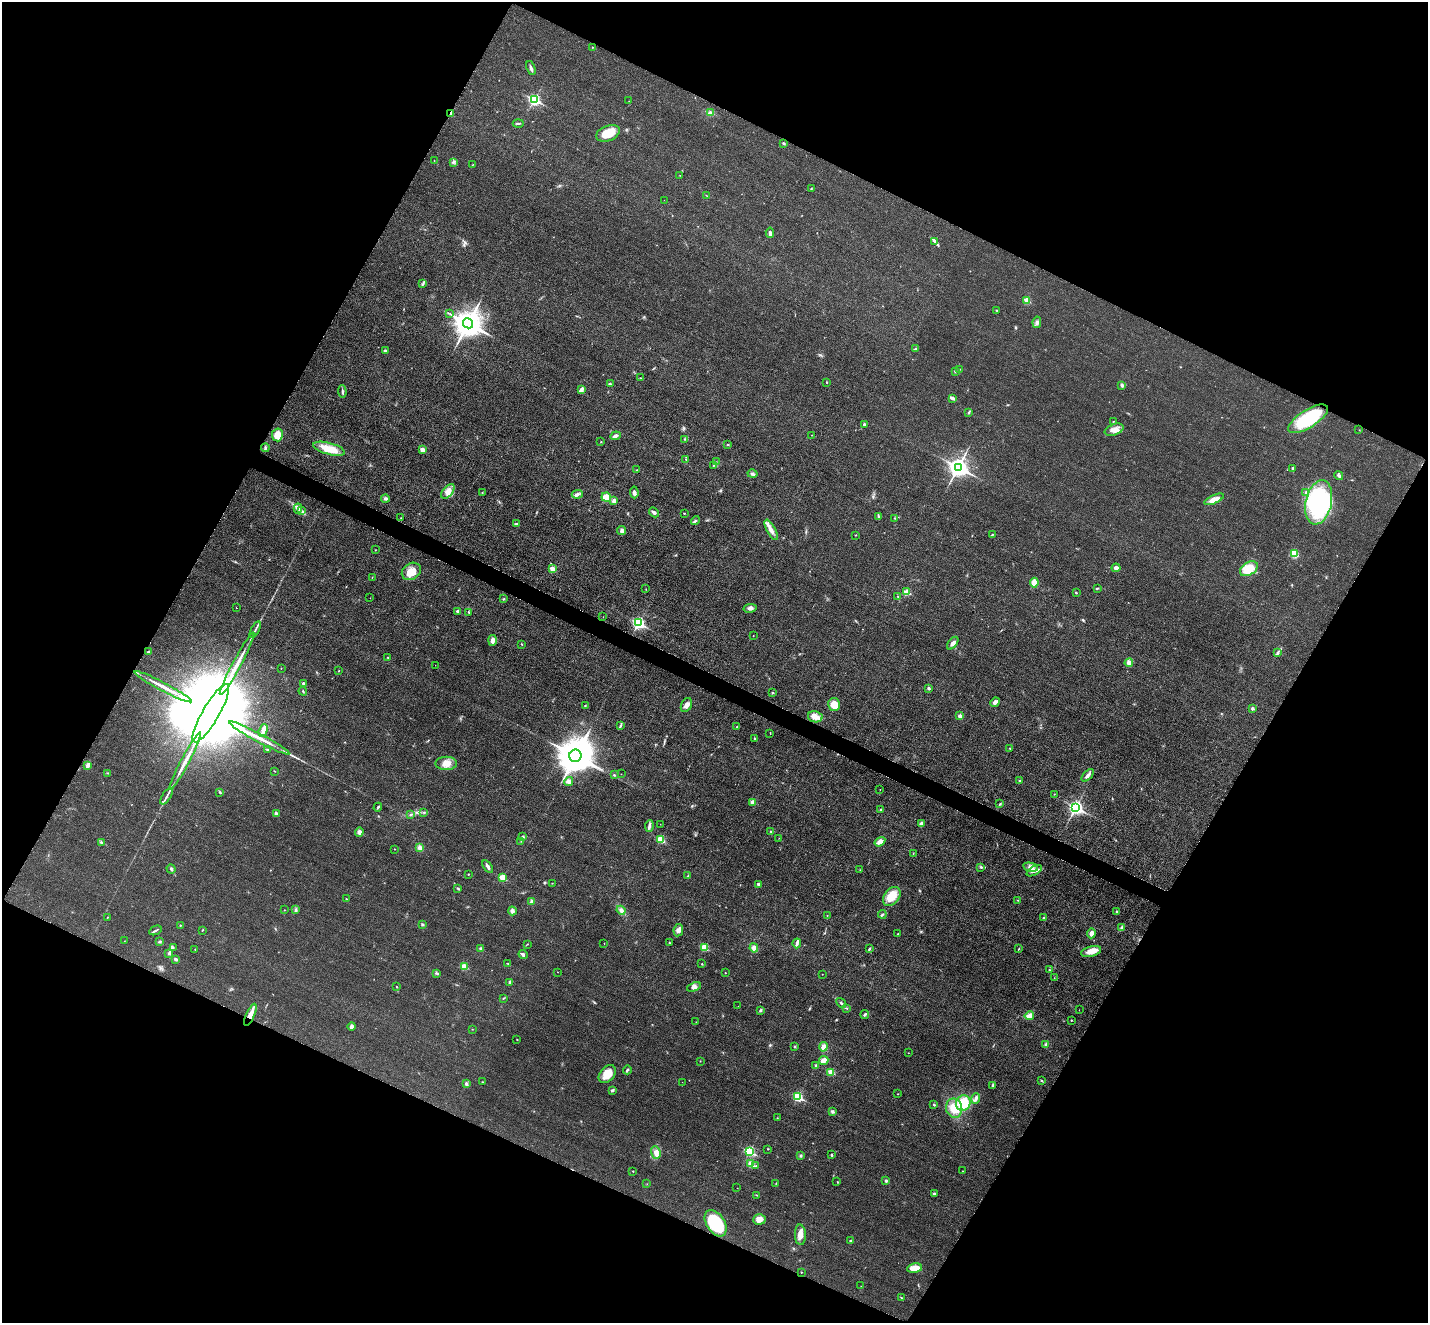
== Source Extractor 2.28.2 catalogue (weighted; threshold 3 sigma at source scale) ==
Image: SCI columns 19-5719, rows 300-5583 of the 5735 x 5745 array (HDU 1 of 3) = the unmasked area's bounding box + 8 px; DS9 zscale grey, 4 x 4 block average (1 PNG px = mean of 4 x 4 image px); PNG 1430 x 1325 px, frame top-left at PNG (2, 2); each listed source drawn as its Kron ellipse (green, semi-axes under 4 px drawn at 4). Shown black and unused: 46% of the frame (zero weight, under 3 of 4 exposures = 2% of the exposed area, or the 3 px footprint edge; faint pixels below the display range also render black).
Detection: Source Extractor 2.28.2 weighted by HDU 2 'WHT'. Background 0.0182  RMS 0.0051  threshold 0.023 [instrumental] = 3 sigma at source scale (4.5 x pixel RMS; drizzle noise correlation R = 1.50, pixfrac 1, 0.05/0.05 arcsec/px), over >= 5 px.
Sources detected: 312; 2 inside a brighter object's white glare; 1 cosmic-ray / hot-pixel residue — neither listed nor drawn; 6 coinciding with a brighter row at this scale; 6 inside a brighter listed object's ellipse — not listed separately; the other 297 listed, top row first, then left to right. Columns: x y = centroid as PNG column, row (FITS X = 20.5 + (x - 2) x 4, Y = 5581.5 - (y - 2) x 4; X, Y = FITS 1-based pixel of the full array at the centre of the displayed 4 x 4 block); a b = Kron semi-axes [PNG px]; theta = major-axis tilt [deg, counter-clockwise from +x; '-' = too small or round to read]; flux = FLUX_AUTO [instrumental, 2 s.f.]
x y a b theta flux
592 47 2 2 - 1
531 68 7 2 -70 8.8
534 100 3 2 - 460
629 101 2 2 - 0.68
710 112 3 2 - 4.2
451 114 4 2 - 4.8
518 123 5 2 - 3.1
608 133 12 7 22 56
783 143 2 2 - 9.4
434 160 2 2 - 0.99
453 162 2 2 - 2.2
473 165 2 2 - 0.82
680 175 2 2 - 0.64
811 189 2 2 - 1.5
707 196 3 2 - 1
664 200 2 2 - 0.45
770 233 5 3 - 9
935 241 3 2 - 4.1
423 284 3 2 - 2.7
1027 300 2 2 - 74
997 310 2 2 - 1.8
450 314 2 2 - 1.4
1037 322 6 3 79 7.9
468 323 5 5 - 5000
916 349 3 2 - 2.6
385 350 3 2 - 3.7
960 369 2 2 - 0.88
955 372 4 2 - 2.1
640 378 2 2 - 1.7
827 383 2 2 - 1.1
610 384 3 2 - 4
1122 385 3 2 - 6.5
582 389 4 3 - 6.3
342 391 6 2 -84 5
952 398 4 3 - 8.5
968 413 4 2 - 3.6
1308 419 23 9 32 180
1113 421 2 2 - 1.3
864 424 3 3 - 3.3
1114 430 10 5 19 21
1359 430 2 2 - 0.81
277 435 6 5 - 30
812 435 2 2 - 1.6
615 436 5 2 - 11
685 439 3 2 - 2.8
601 442 2 2 - 1.4
728 444 2 2 - 2
265 448 4 2 - 5.2
329 449 16 5 -15 54
422 449 2 2 - 47
686 460 2 2 - 1.6
716 462 2 2 - 1.1
714 465 2 2 - 2
958 467 4 3 - 1800
1293 468 3 3 - 4.4
637 470 2 2 - 1.1
753 474 5 2 - 5.2
1339 476 5 2 - 5
448 491 8 5 50 17
634 492 6 3 -84 9.7
482 493 2 2 - 1.3
1306 493 4 2 - 4
577 494 5 3 - 7.9
606 497 5 4 - 38
385 499 4 3 - 5.8
1214 499 10 4 24 26
614 501 4 3 - 11
1319 502 22 13 78 380
298 509 5 2 - 4.1
302 511 2 2 - 2.4
654 512 5 3 - 7.8
684 513 2 2 - 1.9
878 516 3 2 - 2.8
401 518 2 2 - 0.88
895 518 3 2 - 2.5
695 521 4 2 - 4.1
516 524 3 2 - 3.4
771 530 11 4 -61 19
621 531 4 3 - 7.4
856 535 2 2 - 1.2
992 535 3 2 - 2.3
375 550 2 2 - 1.2
1294 554 3 2 - 59
1116 568 4 3 - 11
552 569 2 2 - 63
1249 569 10 6 30 61
411 571 10 8 34 34
372 577 2 2 - 0.98
1034 583 5 3 - 34
1097 588 3 2 - 2.8
646 589 2 2 - 0.98
907 592 2 2 - 87
1076 593 2 2 - 2
898 596 2 2 - 1.3
370 598 2 2 - 1.8
504 599 3 2 - 2.4
236 608 2 2 - 8.9
750 608 7 3 10 9.4
457 611 2 2 - 10
469 612 2 2 - 1.7
603 617 2 2 - 0.54
639 623 3 2 - 480
255 630 9 2 61 8.7
753 635 2 2 - 0.98
492 640 5 4 - 13
953 643 7 3 53 12
522 644 3 2 - 1.6
148 652 3 2 - 3.3
1277 653 4 2 - 3.9
388 657 3 2 - 2.1
1129 663 4 3 - 7.4
237 664 35 2 62 54
435 665 2 2 - 0.4
281 668 2 2 - 0.53
339 671 2 2 - 1.1
303 683 2 2 - 3.4
163 687 32 2 -28 40
929 688 2 2 - 12
303 691 4 2 - 2.9
773 693 2 2 - 1.9
995 702 5 4 - 10
686 705 7 5 63 16
834 705 6 6 - 34
585 706 3 2 - 1.7
1253 708 2 2 - 16
211 713 33 8 60 160000
960 716 2 2 - 24
815 717 7 5 -11 19
620 726 3 2 - 3.2
737 727 2 2 - 1.5
263 730 6 3 69 18
770 733 2 2 - 1.2
259 738 34 2 -28 49
755 739 2 2 - 1.7
1010 748 2 2 - 2.3
268 750 2 2 - 2
575 756 6 6 - 11000
185 761 32 2 62 43
446 763 11 6 0 28
87 766 4 4 - 7.5
274 771 2 2 - 1.6
108 773 3 2 - 2.2
621 774 2 2 - 0.52
614 775 3 2 - 2.7
1088 775 7 3 47 10
1019 780 3 2 - 2.7
569 781 5 4 - 9.2
880 789 2 2 - 0.75
220 792 3 2 - 3.3
1054 794 2 2 - 1.2
166 796 9 2 57 8.3
752 802 2 2 - 30
1000 804 4 2 - 2.9
378 807 4 2 - 4.1
1076 807 3 3 - 860
881 810 4 2 - 4.2
424 812 2 2 - 1.4
276 813 3 3 - 6
410 815 4 2 - 3
922 823 4 3 - 5.3
660 824 2 2 - 0.85
649 826 6 3 84 8.1
359 832 4 4 - 11
771 832 2 2 - 1.6
523 837 2 2 - 12
779 838 2 2 - 0.75
660 840 2 2 - 130
521 841 2 2 - 1.2
101 842 3 2 - 2.1
880 842 6 3 34 17
420 848 4 4 - 12
394 849 2 2 - 1.4
913 854 2 2 - 1.2
488 866 7 3 -55 7.8
981 867 3 3 - 3.9
1030 867 7 4 -13 15
171 869 5 2 - 4.5
860 870 2 2 - 1
1034 871 8 4 30 18
468 874 2 2 - 1.7
687 876 2 2 - 1.2
502 877 2 2 - 86
552 883 2 2 - 0.95
759 884 2 2 - 2.7
458 888 3 2 - 2.9
892 896 11 7 51 50
346 899 2 2 - 3.9
1018 900 2 2 - 1
531 901 3 3 - 3.5
284 910 2 2 - 1.1
295 910 2 2 - 2.1
621 910 5 4 - 8.7
512 911 4 3 - 11
1116 912 3 2 - 2.4
882 914 4 2 - 3.1
827 915 2 2 - 0.88
107 917 2 2 - 1.3
1044 918 3 2 - 4
180 925 2 2 - 1.5
422 925 3 3 - 3.5
1122 927 2 2 - 5.4
155 930 7 2 25 4.6
202 930 3 2 - 1.8
678 930 6 5 - 13
1091 933 5 3 - 15
898 934 2 2 - 3.2
124 941 2 2 - 0.71
160 942 3 2 - 3.4
604 943 2 2 - 0.68
669 943 2 2 - 1.8
797 943 5 3 - 6.8
527 944 3 2 - 1.4
704 947 2 2 - 140
173 948 3 2 - 2.9
754 948 4 4 - 15
1019 948 2 2 - 1
195 949 2 2 - 1.3
481 949 2 2 - 17
870 949 3 2 - 2.2
1091 951 10 5 13 24
169 953 3 3 - 4.4
523 955 5 2 - 7.2
176 959 4 2 - 6.5
508 963 2 2 - 1.2
702 964 2 2 - 1.8
464 966 2 2 - 80
1049 970 2 2 - 1.4
558 972 2 2 - 1.4
437 973 2 2 - 2.4
725 973 2 2 - 2.3
822 974 2 2 - 0.66
1054 978 2 2 - 0.6
510 983 4 2 - 5.1
397 987 2 2 - 1.4
694 987 7 4 21 10
503 998 2 2 - 1.1
841 1003 5 2 - 4
738 1006 2 2 - 0.58
846 1008 3 2 - 2.5
760 1010 3 2 - 3.6
1079 1010 2 2 - 0.82
250 1015 12 4 67 25
865 1015 4 2 - 4.5
1029 1016 5 3 - 17
1071 1020 3 2 - 1.7
696 1022 2 2 - 0.73
352 1027 4 3 - 6.3
472 1029 2 2 - 0.94
517 1039 2 2 - 2.2
1046 1045 3 3 - 6.5
795 1047 2 2 - 2.4
823 1047 5 4 - 16
908 1053 2 2 - 0.8
824 1060 5 3 - 20
700 1061 2 2 - 1.1
816 1065 4 3 - 5.5
627 1070 4 2 - 4.1
831 1072 2 2 - 72
607 1074 10 7 48 48
1041 1081 3 2 - 2.5
482 1082 2 2 - 1.1
682 1082 2 2 - 0.56
466 1084 4 3 - 6.5
993 1085 4 3 - 4.9
612 1090 4 2 - 3.7
898 1094 2 2 - 1.1
798 1097 2 2 - 270
976 1099 5 3 - 7.6
963 1103 8 7 - 75
934 1105 2 2 - 3.5
954 1108 9 8 - 46
832 1112 2 2 - 17
777 1118 2 2 - 0.98
768 1149 2 2 - 1.6
749 1151 3 2 - 330
656 1152 6 5 - 14
831 1155 3 2 - 2.6
801 1156 3 3 - 3.7
751 1164 2 2 - 80
756 1166 3 2 - 2.2
633 1171 2 2 - 2.7
963 1171 2 2 - 0.96
886 1181 3 3 - 4.5
837 1182 2 2 - 1.1
647 1184 2 2 - 0.64
776 1184 2 2 - 0.75
737 1188 2 2 - 0.52
934 1194 4 3 - 4.9
756 1195 3 2 - 1.8
759 1219 6 5 - 23
716 1223 14 9 -57 160
800 1235 10 5 -87 22
851 1240 3 2 - 2.4
915 1268 7 4 10 34
801 1272 2 2 - 2.7
861 1286 2 2 - 0.42
901 1298 3 2 - 2
Overlapping masked pixels (flux is a lower limit): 2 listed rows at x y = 451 114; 250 1015
Diffuse or blended objects may show on this block-average render without a row.